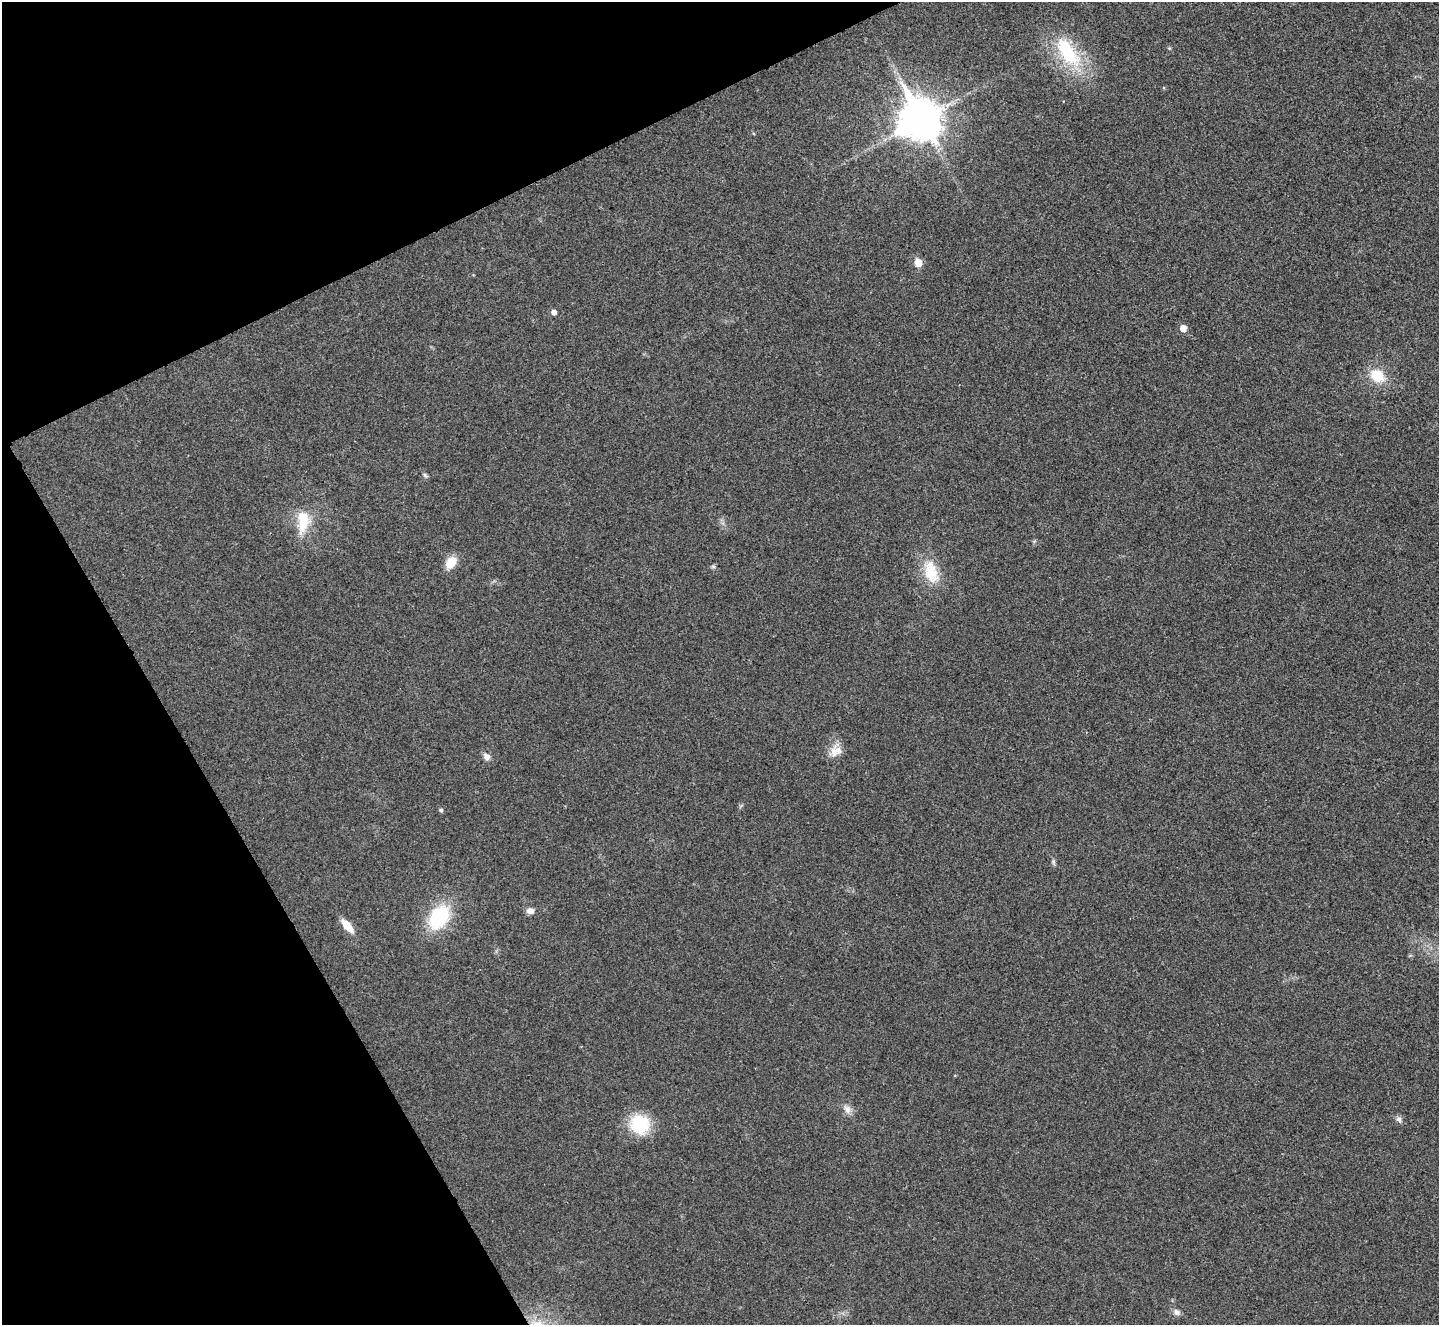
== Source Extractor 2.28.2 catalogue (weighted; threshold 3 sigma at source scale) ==
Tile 5 of 4 x 4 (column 1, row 2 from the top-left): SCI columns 13-1449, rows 2809-4131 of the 5767 x 5763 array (HDU 1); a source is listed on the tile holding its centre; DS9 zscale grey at full resolution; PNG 1441 x 1327 px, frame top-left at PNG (2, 2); no overlay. Shown black and unused: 23% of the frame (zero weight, under 3 of 4 exposures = <1% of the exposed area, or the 3 px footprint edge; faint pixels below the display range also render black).
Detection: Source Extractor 2.28.2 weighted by HDU 2 'WHT'; one run over the whole footprint, this tile lists its part. Background 0.0555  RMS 0.0067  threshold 0.0303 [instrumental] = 3 sigma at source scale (4.5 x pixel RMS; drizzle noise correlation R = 1.50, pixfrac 1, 0.05/0.05 arcsec/px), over >= 5 px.
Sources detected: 23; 1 inside a brighter object's white glare — not listed; the other 22 listed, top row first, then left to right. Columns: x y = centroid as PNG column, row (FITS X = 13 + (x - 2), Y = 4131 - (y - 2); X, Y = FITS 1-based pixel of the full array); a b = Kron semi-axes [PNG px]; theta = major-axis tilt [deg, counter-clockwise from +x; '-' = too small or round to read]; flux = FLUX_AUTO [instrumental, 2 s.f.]
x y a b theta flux
1068 52 52 22 -55 47
921 119 14 11 -60 2100
918 263 6 6 - 12
554 312 6 5 - 2.9
1183 328 6 5 - 6.8
1377 376 17 13 -30 18
425 475 8 4 -53 1.3
303 521 31 16 84 21
451 563 11 8 55 14
713 566 6 5 - 1.2
931 572 35 18 -72 22
834 752 16 14 77 8.3
486 757 9 8 - 3.8
441 810 5 5 - 1.4
1053 862 10 4 -79 1.4
530 911 9 7 5 3.6
439 917 23 16 57 52
347 926 16 7 -49 11
847 1109 13 9 -67 4.4
1399 1119 10 6 -57 2.3
640 1124 17 16 - 39
1177 1312 10 8 -45 2.7